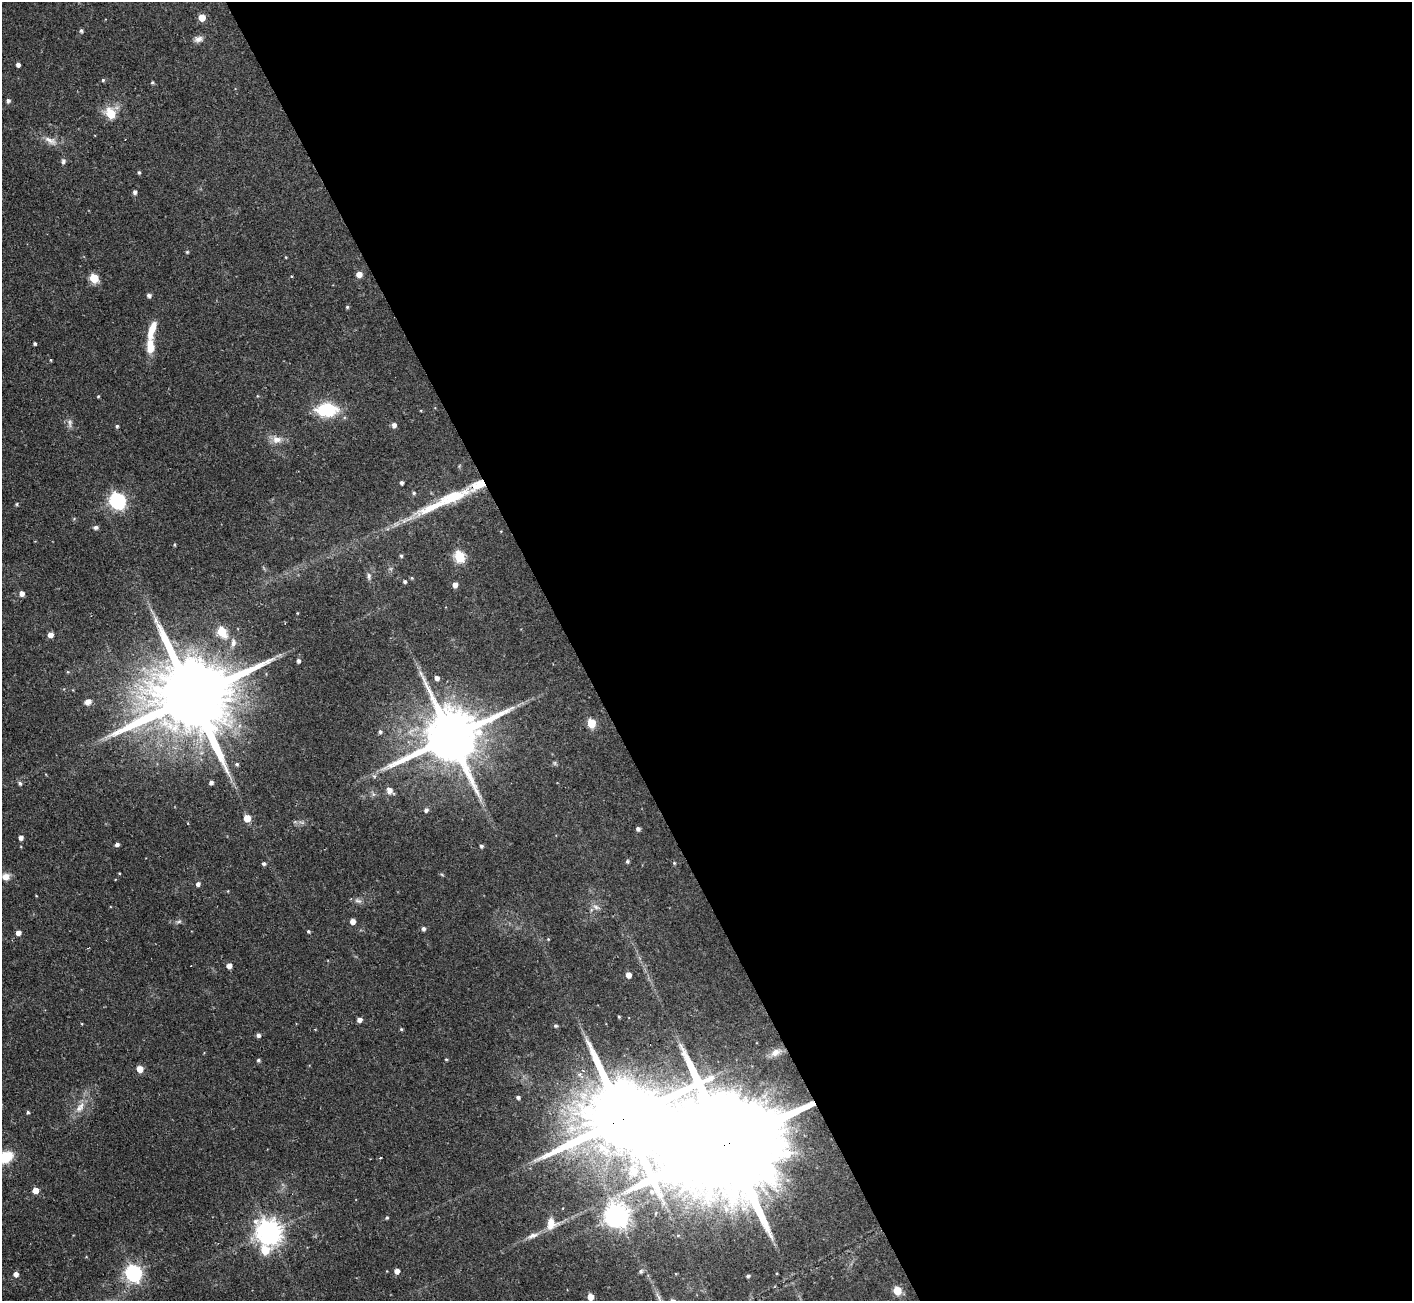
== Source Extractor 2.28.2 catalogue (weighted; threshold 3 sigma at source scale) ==
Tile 8 of 4 x 4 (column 4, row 2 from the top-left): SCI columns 4232-5641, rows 2746-4044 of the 5641 x 5624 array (HDU 1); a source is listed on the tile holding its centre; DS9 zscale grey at full resolution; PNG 1414 x 1303 px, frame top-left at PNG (2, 2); no overlay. Shown black and unused: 59% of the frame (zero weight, under 2 of 3 exposures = <1% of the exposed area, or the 3 px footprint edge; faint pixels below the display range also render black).
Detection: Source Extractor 2.28.2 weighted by HDU 2 'WHT'; one run over the whole footprint, this tile lists its part. Background 0.0722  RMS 0.0059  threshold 0.0263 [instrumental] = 3 sigma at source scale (4.5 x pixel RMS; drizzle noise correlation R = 1.50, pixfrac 1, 0.05/0.05 arcsec/px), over >= 5 px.
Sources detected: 112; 2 inside a brighter object's white glare — not listed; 2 inside a brighter listed object's ellipse — not listed separately; the other 108 listed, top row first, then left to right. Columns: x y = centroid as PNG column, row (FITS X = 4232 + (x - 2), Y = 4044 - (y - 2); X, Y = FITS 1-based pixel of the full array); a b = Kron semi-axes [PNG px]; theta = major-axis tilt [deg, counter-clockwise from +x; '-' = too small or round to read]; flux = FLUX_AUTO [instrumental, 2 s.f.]
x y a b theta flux
202 17 5 5 - 11
81 31 4 4 - 1.3
198 39 11 7 9 2.8
18 65 4 4 - 2.1
103 80 4 4 - 0.81
152 82 4 4 - 0.8
8 101 5 4 - 1.6
111 114 6 5 - 26
50 140 19 8 -26 4.8
63 161 7 6 - 1.4
139 172 4 4 - 0.88
135 192 5 4 - 1.4
187 252 5 4 - 0.62
359 274 5 5 - 5.6
94 278 5 5 - 28
149 295 5 4 - 1.7
347 307 4 4 - 0.82
152 330 24 8 73 9.1
35 344 3 3 - 1
150 346 16 8 -88 10
51 360 5 3 - 0.48
98 396 4 3 - 0.58
328 409 22 15 -21 24
70 423 12 6 -86 2.3
394 425 5 5 - 2.6
117 426 4 4 - 1
277 439 14 10 -5 5.1
401 483 4 3 - 1.4
414 493 5 4 - 0.89
117 501 8 6 -45 150
17 504 5 3 - 0.59
432 507 57 11 24 25
96 527 6 6 - 1.4
174 544 5 3 - 0.58
401 556 5 4 - 0.97
459 556 6 5 - 45
369 576 10 5 89 1.7
412 578 4 4 - 0.61
405 582 4 4 - 1.2
455 585 5 4 - 3.8
22 593 5 5 - 3.5
222 632 6 5 - 29
50 635 5 5 - 4
233 642 11 6 86 2.8
298 661 4 4 - 1.5
437 678 5 5 - 2.3
192 697 28 18 22 11000
88 702 7 6 - 3.2
591 723 5 5 - 24
380 732 5 5 - 1.3
451 737 18 15 25 4700
555 763 7 4 90 0.89
237 764 5 4 - 0.95
374 776 6 5 - 1.2
211 782 4 4 - 2
20 783 6 5 - 1.5
390 790 10 7 -47 3.7
426 810 5 5 - 1.8
247 818 5 5 - 11
638 829 4 4 - 1.8
21 838 4 4 - 2.4
117 845 6 5 - 1.4
481 846 4 4 - 1.3
627 861 5 4 - 1
674 863 5 4 - 0.66
264 864 5 4 - 1.3
119 873 4 3 - 0.45
6 877 8 7 - 3.7
198 884 5 5 - 1.9
358 901 11 6 -18 2
596 907 10 5 -26 2.2
353 921 4 4 - 4.2
179 922 8 4 9 1.2
423 929 5 4 - 1.6
308 931 4 4 - 0.83
18 933 4 4 - 3.3
548 939 4 3 - 0.44
229 966 4 4 - 4.1
628 975 5 4 - 4.4
619 1017 4 3 - 0.63
359 1020 5 4 - 2.7
555 1026 4 4 - 0.94
401 1029 4 3 - 0.83
258 1035 5 4 - 1.7
775 1052 13 8 35 3.6
446 1059 4 4 - 0.58
258 1060 4 4 - 1
140 1069 5 5 - 9
518 1097 4 4 - 1.5
80 1107 17 8 54 5.5
28 1112 4 4 - 0.85
731 1142 60 21 22 31000
5 1157 12 9 23 21
380 1158 3 3 - 1.4
35 1191 5 5 - 5.8
617 1215 8 7 - 520
387 1218 4 4 - 0.85
551 1223 13 11 -89 7.3
269 1232 8 8 - 600
533 1236 15 7 20 3.3
265 1250 7 6 - 20
397 1271 5 4 - 3.4
641 1271 5 5 - 1.3
133 1273 7 6 - 180
16 1274 5 5 - 3
748 1276 4 4 - 0.71
897 1290 5 5 - 19
590 1297 5 4 - 6.8
Overlapping masked pixels (flux is a lower limit): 1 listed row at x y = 731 1142
Isophote crosses this tile's border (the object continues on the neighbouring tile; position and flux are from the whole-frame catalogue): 1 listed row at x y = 5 1157